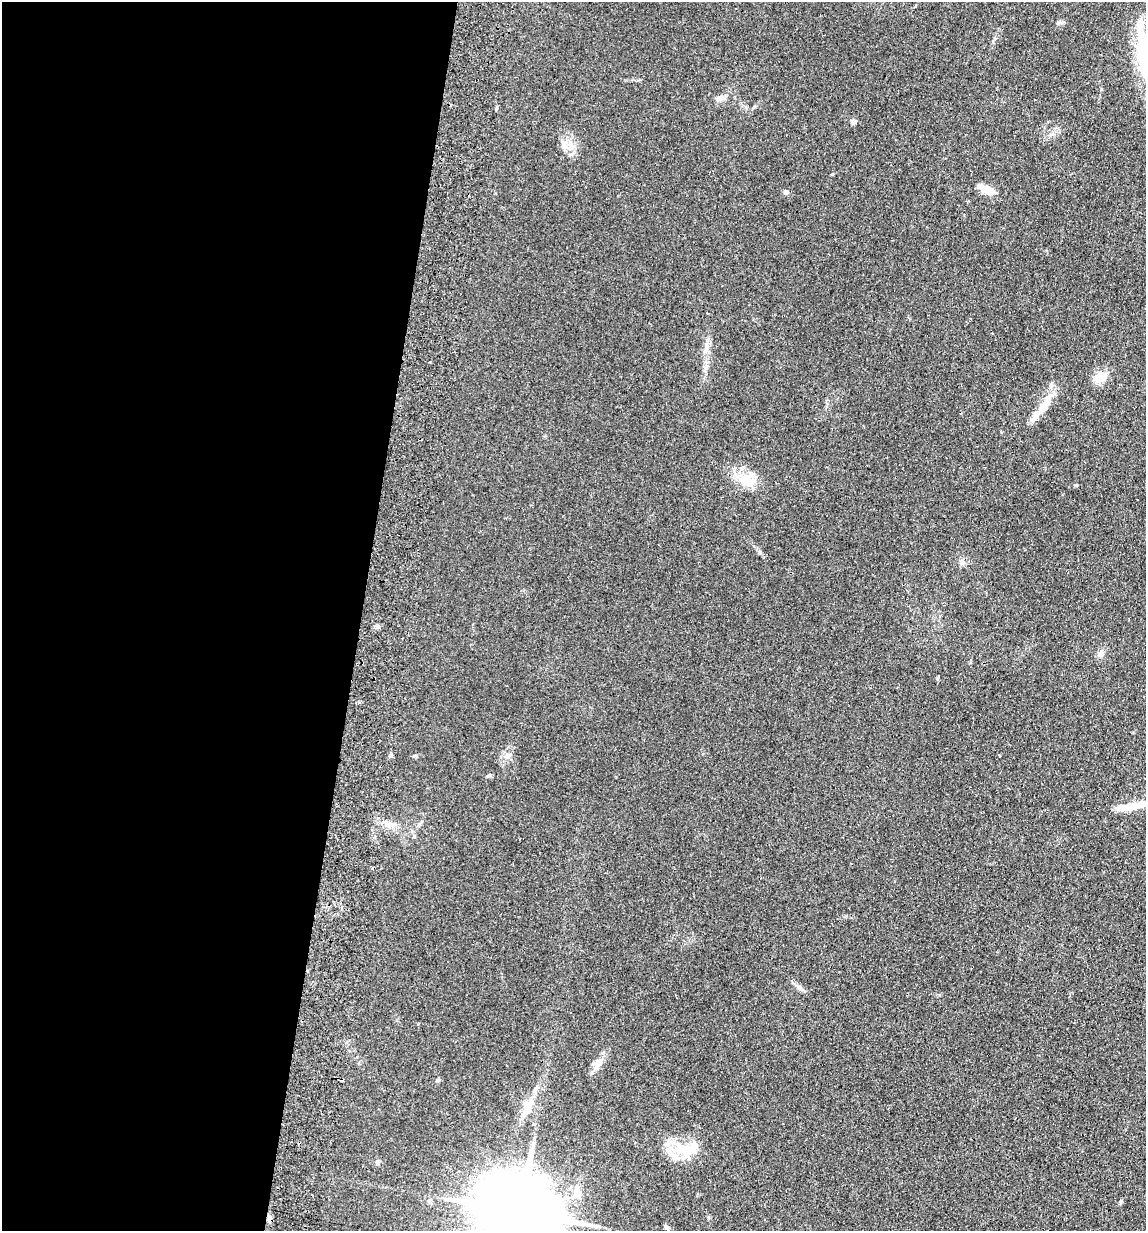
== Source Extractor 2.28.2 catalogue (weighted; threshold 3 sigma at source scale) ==
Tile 5 of 4 x 4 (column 1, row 2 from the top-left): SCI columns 176-1319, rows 2471-3699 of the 5045 x 4941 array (HDU 1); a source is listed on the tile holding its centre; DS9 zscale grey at full resolution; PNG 1148 x 1233 px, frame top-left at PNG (2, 2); no overlay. Shown black and unused: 31% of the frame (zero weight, under 2 of 3 exposures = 3% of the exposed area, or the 3 px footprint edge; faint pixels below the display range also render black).
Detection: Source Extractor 2.28.2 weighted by HDU 2 'WHT'; one run over the whole footprint, this tile lists its part. Background 0.166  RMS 0.012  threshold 0.0521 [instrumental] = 3 sigma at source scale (4.5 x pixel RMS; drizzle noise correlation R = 1.50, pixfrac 1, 0.05/0.05 arcsec/px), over >= 5 px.
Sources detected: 35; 2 inside a brighter object's white glare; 2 cosmic-ray / hot-pixel residue — not listed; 3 inside a brighter listed object's ellipse — not listed separately; the other 28 listed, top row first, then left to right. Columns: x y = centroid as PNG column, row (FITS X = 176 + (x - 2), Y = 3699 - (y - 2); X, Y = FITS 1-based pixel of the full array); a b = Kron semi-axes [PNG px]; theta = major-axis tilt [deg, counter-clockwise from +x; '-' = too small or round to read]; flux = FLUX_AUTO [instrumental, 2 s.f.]
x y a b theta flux
1059 22 7 5 9 2.4
1139 27 23 9 83 16
719 98 11 7 24 5.5
854 121 7 6 - 2.8
570 146 15 6 -86 8.5
987 190 18 8 -22 16
786 192 5 5 - 5
706 348 13 6 80 6
430 362 2 2 - 1.2
1101 376 10 8 30 19
1045 405 34 10 55 22
746 478 28 11 -21 22
962 562 9 7 -68 4.3
377 627 7 5 -19 2.4
1101 654 9 7 58 5.2
390 755 5 5 - 2.6
415 756 8 4 8 1.5
1134 806 23 9 22 15
389 824 12 7 -7 6.6
372 869 3 3 - 1.9
798 987 8 4 -53 2.9
599 1063 13 8 58 8
528 1105 24 11 57 17
682 1148 31 13 -9 32
378 1162 6 5 - 2.1
577 1193 15 10 -83 11
520 1212 27 17 -14 16000
666 1227 7 5 -27 2.1
Isophote crosses this tile's border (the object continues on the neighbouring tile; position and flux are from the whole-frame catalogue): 1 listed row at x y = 520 1212
Unlisted compact peaks at least as high as the median listed source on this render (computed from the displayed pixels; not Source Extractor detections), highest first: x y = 1076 485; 832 174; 1121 1201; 496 109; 938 677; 437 1080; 939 995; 419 824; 995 38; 359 702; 708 1218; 999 755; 1001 432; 754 107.